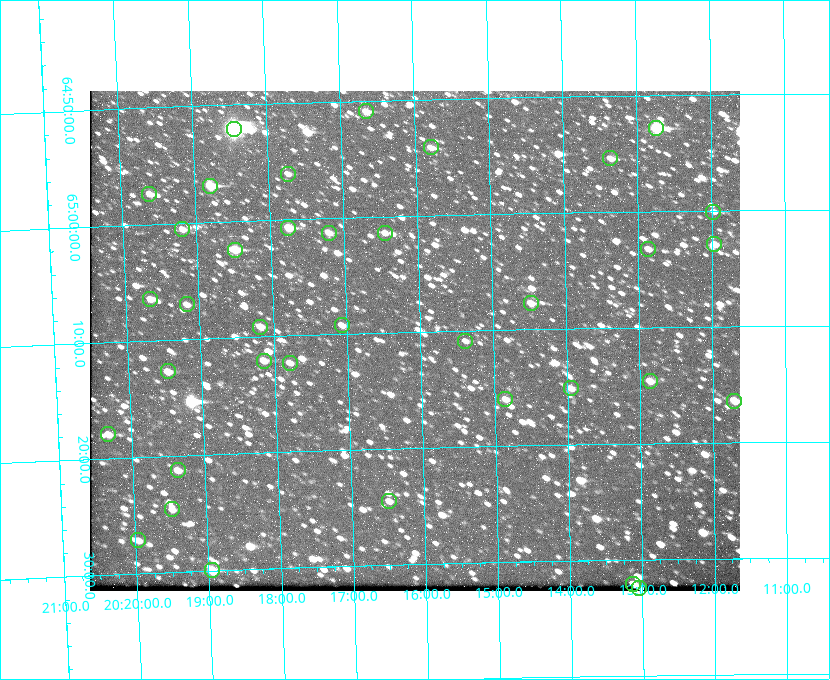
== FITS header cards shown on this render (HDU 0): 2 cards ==
NAXIS1  =                  650 / Width of table row in bytes
NAXIS2  =                  500 / Number of rows in table

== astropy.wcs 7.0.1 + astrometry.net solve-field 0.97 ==
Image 650 x 500 px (HDU 0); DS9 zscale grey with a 90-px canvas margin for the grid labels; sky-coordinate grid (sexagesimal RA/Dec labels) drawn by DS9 from the SOLVED WCS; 37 Tycho-2 reference stars matched to detected sources circled (green)
Header WCS: none
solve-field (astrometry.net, Tycho-2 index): SOLVED blind (the file carries no WCS)
Solved WCS: RA---TAN-SIP/DEC--TAN-SIP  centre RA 20:16:05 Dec +65:11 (304.02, +65.18 deg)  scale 5.17 arcsec/px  FOV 56.0' x 43.0'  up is -179 deg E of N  parity flipped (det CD > 0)
(file carries no celestial WCS; the grid is the blind solution)
Tycho-2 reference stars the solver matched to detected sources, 37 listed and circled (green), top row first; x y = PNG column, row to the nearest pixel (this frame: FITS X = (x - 90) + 1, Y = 500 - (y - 91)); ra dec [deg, ICRS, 3 dp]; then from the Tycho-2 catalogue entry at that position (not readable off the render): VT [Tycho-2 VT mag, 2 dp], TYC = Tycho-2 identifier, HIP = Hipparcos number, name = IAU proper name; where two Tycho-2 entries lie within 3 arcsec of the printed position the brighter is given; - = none
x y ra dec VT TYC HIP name
366 111 304.164 +64.849 10.65 4240-315-1 - -
656 128 303.184 +64.880 9.02 4240-488-1 - -
234 129 304.612 +64.868 7.89 4241-1703-1 100101 -
431 147 303.948 +64.903 11.68 4240-549-1 - -
610 158 303.341 +64.923 11.58 4240-148-1 - -
288 174 304.434 +64.934 11.97 4241-1827-1 - -
210 186 304.698 +64.948 10.27 4241-1684-1 - -
149 194 304.904 +64.956 11.57 4241-1578-1 - -
713 212 302.992 +65.001 11.85 4240-479-1 - -
288 228 304.437 +65.012 10.41 4241-1775-1 - -
182 229 304.798 +65.009 11.15 4241-1628-1 - -
329 233 304.302 +65.021 11.64 4241-1611-1 - -
385 233 304.112 +65.024 12.29 4240-364-1 - -
714 244 302.992 +65.048 11.44 4240-88-1 - -
648 249 303.217 +65.054 11.98 4240-166-1 - -
235 250 304.620 +65.041 10.25 4241-1573-1 - -
150 299 304.916 +65.107 11.17 4241-1518-1 - -
531 303 303.620 +65.129 11.18 4240-34-1 - -
187 304 304.793 +65.117 11.79 4241-1700-1 - -
342 325 304.266 +65.154 11.64 4240-724-1 - -
260 327 304.544 +65.153 12.05 4241-1582-1 - -
465 341 303.846 +65.181 11.99 4240-1077-1 - -
264 361 304.537 +65.201 11.44 4241-1860-1 - -
290 363 304.448 +65.206 12.12 4241-1643-1 - -
168 371 304.866 +65.212 12.00 4241-1293-1 - -
650 381 303.217 +65.244 11.17 4240-236-1 - -
571 388 303.488 +65.252 12.13 4240-1343-1 - -
505 399 303.713 +65.266 11.45 4240-564-1 - -
734 401 302.928 +65.273 10.74 4240-760-1 - -
108 434 305.078 +65.299 11.60 4241-1297-1 - -
178 470 304.845 +65.354 11.82 4241-1491-1 - -
389 501 304.121 +65.408 11.90 4240-305-1 - -
172 509 304.869 +65.410 11.95 4241-1394-1 - -
138 540 304.989 +65.453 12.36 4241-1256-1 - -
212 570 304.739 +65.499 10.16 4241-1715-1 - -
633 584 303.282 +65.535 11.46 4240-242-1 - -
639 588 303.261 +65.540 11.57 4240-164-1 - -